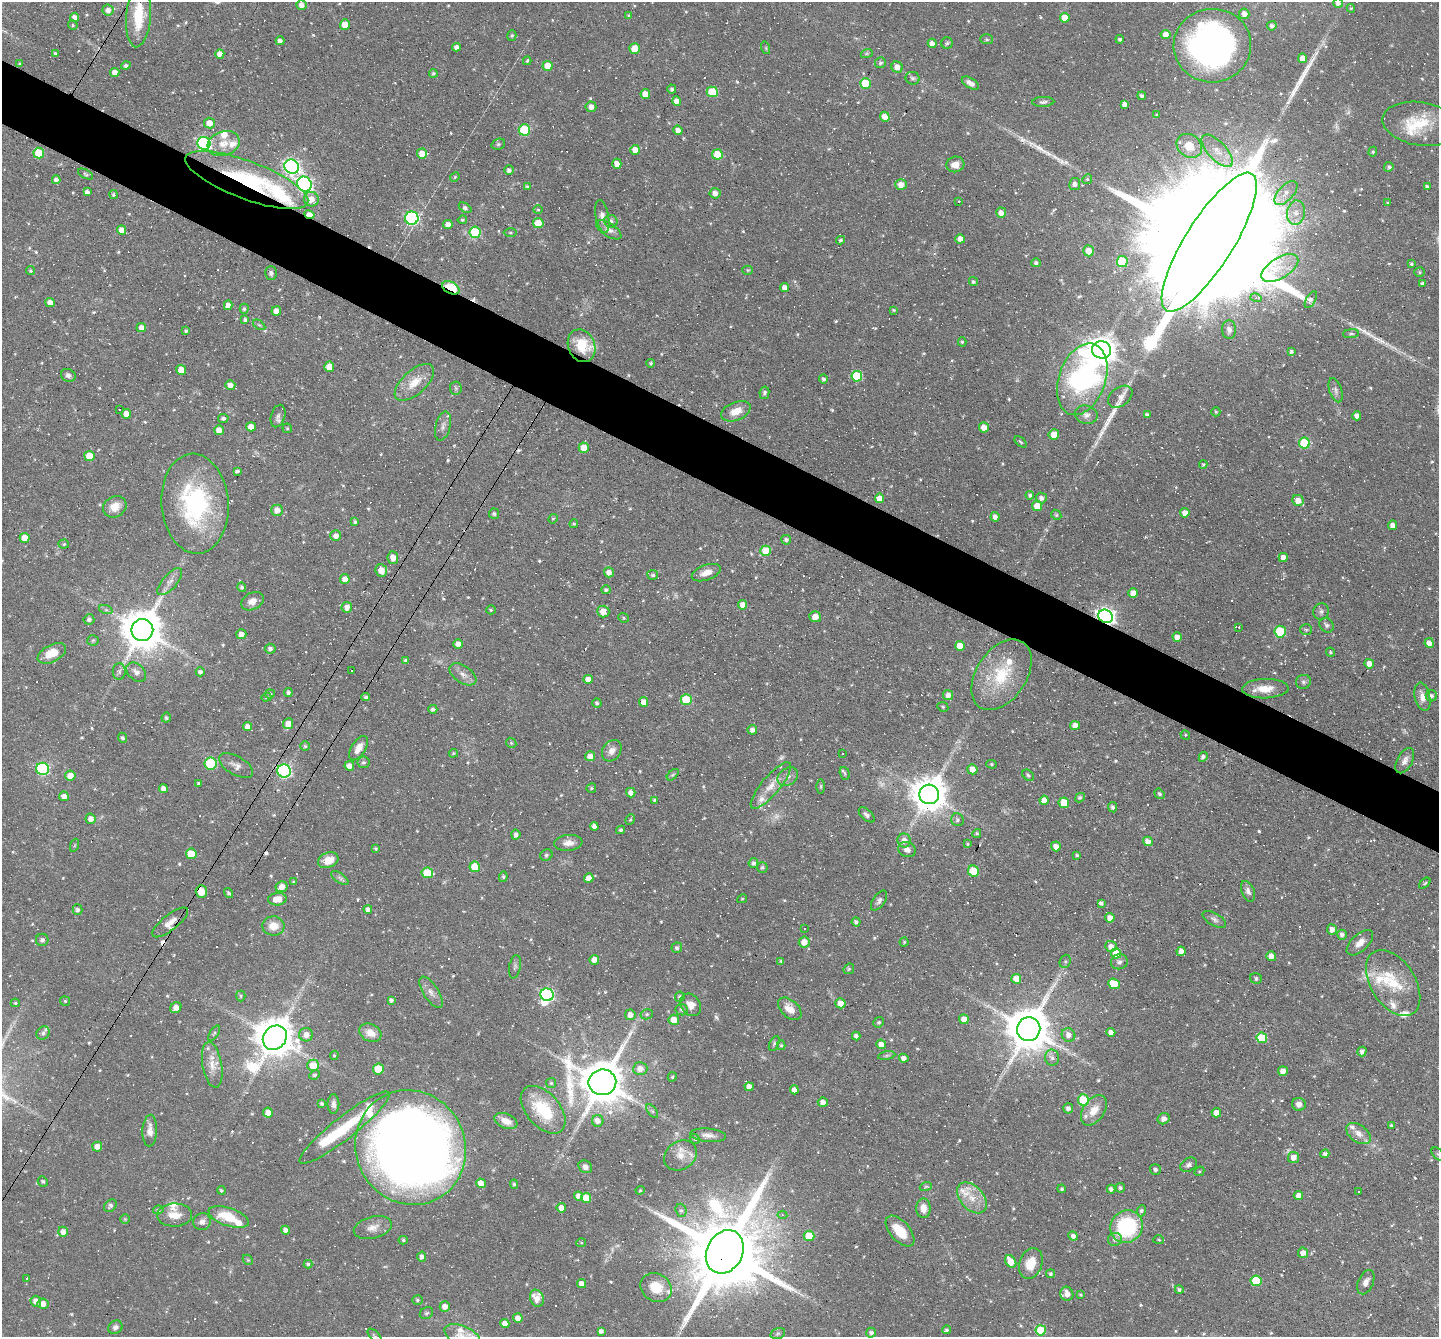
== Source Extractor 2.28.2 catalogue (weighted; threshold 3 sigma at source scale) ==
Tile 11 of 4 x 4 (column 3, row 3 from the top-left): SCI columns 2876-4312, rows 1614-2948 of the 5750 x 5760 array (HDU 1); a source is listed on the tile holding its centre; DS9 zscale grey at full resolution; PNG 1441 x 1339 px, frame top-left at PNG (2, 2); each listed source drawn as its Kron ellipse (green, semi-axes under 4 px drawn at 4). Shown black and unused: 5% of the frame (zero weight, under 4 of 7 exposures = <1% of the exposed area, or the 3 px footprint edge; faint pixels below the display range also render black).
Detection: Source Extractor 2.28.2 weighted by HDU 2 'WHT'; one run over the whole footprint, this tile lists its part. Background 0.0582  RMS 0.0036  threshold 0.0149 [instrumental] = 3 sigma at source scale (4.09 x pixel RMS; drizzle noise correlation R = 1.36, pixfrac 0.8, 0.05/0.05 arcsec/px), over >= 5 px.
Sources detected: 764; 5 too faint to see at this stretch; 2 inside a brighter object's white glare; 98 cosmic-ray / hot-pixel residue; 5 long thin detections or spike segments (spike, bleed or trail) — neither listed nor drawn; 26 inside a brighter listed object's ellipse — not listed separately; of the other 628, all 500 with FLUX_AUTO >= 0.392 (the completeness limit of this list) listed and drawn (128 fainter detections not listed), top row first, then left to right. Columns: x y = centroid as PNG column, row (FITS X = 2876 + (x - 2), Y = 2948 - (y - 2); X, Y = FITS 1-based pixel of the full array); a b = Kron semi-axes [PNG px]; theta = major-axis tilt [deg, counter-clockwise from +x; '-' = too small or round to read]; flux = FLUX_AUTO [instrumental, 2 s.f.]
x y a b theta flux
1338 3 5 5 - 1.3
302 5 5 5 - 1.7
1351 8 4 3 - 0.39
108 10 5 5 - 2.2
1244 14 5 5 - 2.4
629 16 4 3 - 0.52
75 17 4 4 - 1.9
139 17 31 12 85 13
1065 18 5 5 - 5.8
73 25 5 4 - 0.46
345 25 5 5 - 4.4
1272 26 4 4 - 1
1166 35 5 4 - 2.3
512 36 5 4 - 0.52
987 39 6 5 - 0.52
1120 39 4 4 - 0.65
280 41 4 4 - 1.4
932 43 5 4 - 1.8
947 43 6 5 - 0.61
1212 46 39 37 4 120
457 47 4 4 - 1.5
766 48 6 4 -72 0.42
634 49 5 5 - 6.4
867 53 6 4 19 0.48
55 54 4 3 - 0.47
220 54 5 4 - 2.5
1302 58 5 4 - 3
527 61 4 3 - 0.46
880 63 5 5 - 0.75
20 64 4 3 - 0.46
126 66 5 4 - 0.85
548 66 5 5 - 5.4
897 67 6 5 - 2.2
115 73 4 4 - 2.9
433 73 4 4 - 0.54
913 78 7 6 - 0.78
866 83 5 5 - 13
970 83 9 5 -31 1.6
672 89 4 4 - 0.84
712 92 5 5 - 14
645 94 5 5 - 3.6
1142 96 4 4 - 0.84
677 101 4 4 - 2.4
1043 102 11 5 1 0.92
1125 104 4 4 - 1.6
591 107 5 5 - 2.2
1157 115 3 3 - 0.48
885 117 5 4 - 2.7
209 123 5 5 - 3.2
1420 124 38 21 -9 14
524 130 5 5 - 20
678 130 4 4 - 1.9
204 143 6 6 - 54
224 143 16 12 19 4.8
498 144 7 5 21 0.66
1189 146 13 11 -35 5.4
635 150 5 5 - 3.1
1217 151 20 9 -47 4.2
1373 152 5 4 - 0.44
39 153 5 5 - 14
422 154 5 5 - 4
717 154 5 5 - 9.3
617 164 5 4 - 2.4
955 164 9 7 14 2.9
292 167 7 7 - 100
1389 167 5 4 - 0.78
509 170 5 4 - 1.1
85 174 8 4 -28 0.56
455 177 5 4 - 0.41
1087 179 5 4 - 0.44
56 180 4 4 - 1.6
247 180 65 19 -21 38
304 184 8 7 - 83
1075 184 6 5 - 1.1
901 185 6 5 - 2.9
527 186 4 4 - 0.42
1427 187 4 3 - 0.9
87 192 4 4 - 1.3
715 193 5 5 - 1.8
1286 193 15 7 47 2.4
113 194 4 4 - 0.48
311 199 7 7 - 3.7
959 201 3 3 - 1.3
1387 203 4 3 - 0.44
465 208 7 4 -34 0.87
538 210 4 4 - 0.44
1001 213 5 5 - 2.7
1296 213 12 9 81 2.8
309 215 5 4 - 3.4
602 217 16 6 -79 2
412 218 7 6 - 51
462 220 5 3 - 0.56
611 221 7 6 - 1.1
538 223 5 5 - 7.3
448 225 5 4 - 2.6
122 230 5 4 - 2.8
609 230 14 6 -33 2
475 232 6 5 - 23
510 232 6 3 0 0.47
960 239 5 4 - 2.7
840 240 4 4 - 0.53
1209 242 81 24 58 41000
1088 251 5 5 - 4
1122 262 5 5 - 17
1036 263 5 4 - 0.85
1411 264 4 4 - 0.5
1280 268 20 10 31 7.2
748 270 5 4 - 0.44
31 271 4 4 - 0.54
1420 272 5 4 - 0.5
271 273 7 6 - 0.9
973 282 5 4 - 0.75
1422 283 4 3 - 0.57
785 287 4 4 - 2.2
451 288 9 5 -26 20
1256 298 5 3 - 0.74
1311 300 9 4 62 0.99
50 303 5 4 - 2.6
228 305 4 4 - 2.3
244 309 5 4 - 0.57
894 310 4 3 - 0.43
276 311 5 4 - 2.8
245 320 4 3 - 2.3
259 325 7 3 -36 0.52
141 328 5 4 - 2
1229 330 9 7 -86 1.5
186 331 4 4 - 0.59
1351 334 8 4 6 0.68
962 342 4 4 - 0.51
582 346 17 13 -67 9.3
1101 350 9 8 - 460
1291 351 4 3 - 0.65
651 363 4 4 - 0.56
329 367 5 5 - 4.7
181 370 5 5 - 4.4
68 375 7 6 - 1.2
857 376 5 5 - 17
823 379 4 4 - 0.85
1082 379 37 23 70 82
414 382 24 12 42 6.3
230 385 5 5 - 1.9
456 388 6 6 - 0.65
1336 390 12 6 -71 1.3
764 393 6 5 - 0.78
1120 397 13 9 36 2.6
119 410 3 3 - 0.47
736 411 15 9 21 4.1
1216 412 4 4 - 0.42
126 414 5 5 - 3.1
1086 415 11 9 -12 1.9
1147 415 4 4 - 0.93
278 416 11 7 73 1.2
1357 416 4 4 - 1.9
223 418 5 4 - 0.85
443 426 15 7 75 1.7
251 427 5 4 - 3.1
984 427 5 5 - 3
287 428 5 4 - 0.42
219 430 5 5 - 3.3
1054 434 5 5 - 3.8
1021 442 7 3 -42 0.45
1304 443 5 5 - 20
584 448 5 5 - 4.6
89 456 5 5 - 6.9
1203 464 4 4 - 0.56
237 471 4 3 - 0.82
1030 495 4 4 - 0.78
879 498 4 4 - 3.1
1041 498 5 5 - 1.4
1298 500 5 5 - 3.2
195 504 50 33 -86 46
1037 506 5 5 - 4.9
115 507 12 10 30 4.4
277 510 6 5 - 2.9
1185 513 5 4 - 2.7
494 514 5 5 - 0.89
1056 515 5 4 - 0.5
995 517 5 4 - 1.7
553 519 5 4 - 0.42
355 522 3 3 - 0.72
574 524 4 3 - 0.43
1393 525 4 4 - 2.4
336 536 5 5 - 2.4
25 538 5 5 - 3.9
786 540 5 5 - 0.92
64 544 5 4 - 0.54
766 551 5 5 - 8.5
1283 557 5 4 - 2.3
393 558 6 5 - 2.9
381 570 6 5 - 4
609 572 5 5 - 2.1
706 573 15 7 20 3.6
653 575 5 5 - 0.76
345 579 5 5 - 2.9
170 582 17 7 49 2.4
242 587 5 4 - 0.79
606 590 5 4 - 0.73
1133 593 5 4 - 3.5
252 601 12 8 28 2.7
743 605 4 4 - 3
347 607 5 5 - 2.4
106 610 7 4 -18 0.69
491 610 5 4 - 0.6
603 611 6 6 - 3.8
1321 612 8 7 - 1
1105 616 7 6 - 150
815 617 5 5 - 3.6
623 618 5 4 - 0.49
89 619 5 5 - 1
1327 625 8 6 -48 0.99
1239 627 3 3 - 8.6
142 630 11 11 - 1100
1306 630 6 5 - 0.68
1280 632 6 5 - 18
241 634 5 5 - 2.6
1177 637 4 4 - 2.4
93 640 5 5 - 0.5
1429 643 5 4 - 2.3
458 644 4 4 - 2.2
960 646 5 5 - 5.2
270 649 5 5 - 1.1
1330 652 5 4 - 0.56
52 653 15 8 27 6.1
405 660 4 4 - 0.64
1369 664 5 4 - 2.8
351 670 3 3 - 1.8
119 672 8 6 89 1
136 672 11 8 -43 1.8
200 672 4 4 - 1.1
463 674 15 8 -34 2.4
1002 675 39 25 56 17
588 679 5 4 - 2.7
1303 682 7 7 - 0.9
1265 689 23 9 1 5.2
288 692 4 4 - 0.87
270 694 5 4 - 0.52
948 695 5 5 - 2.1
1431 696 5 5 - 0.93
266 697 5 4 - 0.45
366 697 4 3 - 0.59
1422 697 14 7 -77 2.6
686 700 5 5 - 15
644 702 5 4 - 2.8
597 703 5 4 - 0.83
943 707 5 4 - 0.48
433 709 4 4 - 0.9
166 718 5 4 - 0.87
288 724 5 5 - 3.4
1075 725 5 4 - 2.5
248 727 4 4 - 2.2
752 730 5 5 - 1.7
1185 735 5 4 - 0.43
122 738 5 4 - 0.88
511 743 5 4 - 0.44
305 746 5 5 - 0.47
359 748 13 7 58 3.4
612 751 11 9 53 2.4
453 753 5 3 - 0.44
843 753 3 2 - 0.4
590 756 5 5 - 3.2
1203 757 5 4 - 0.96
1405 761 14 7 61 1.8
364 762 6 6 - 0.77
210 763 6 6 - 23
991 764 5 4 - 0.55
236 766 19 9 -29 2.2
349 766 5 4 - 2.5
42 769 6 6 - 44
972 769 5 5 - 2.8
284 771 7 6 - 62
845 773 6 5 - 0.59
673 775 7 4 45 0.6
1028 775 6 4 -40 0.69
70 776 5 5 - 3.4
788 777 11 8 35 1.9
198 783 3 3 - 0.53
771 785 29 9 50 5
821 786 7 3 89 0.47
591 788 5 5 - 0.53
163 789 4 4 - 2.1
631 793 5 4 - 1.9
929 794 10 9 - 760
1159 794 5 4 - 0.73
64 796 5 5 - 2.5
1080 798 5 4 - 0.72
655 800 4 3 - 0.5
1044 800 4 4 - 3.1
1064 803 5 5 - 8.5
1113 807 5 4 - 0.96
867 815 9 5 -43 1.1
91 819 5 5 - 2.6
630 819 5 4 - 0.45
957 820 6 6 - 0.87
594 826 4 4 - 2.4
621 830 4 4 - 0.66
977 833 5 4 - 0.54
516 835 5 4 - 1.4
904 840 7 6 - 2.5
1148 841 5 4 - 2.9
568 843 14 8 5 2.6
967 844 3 3 - 0.4
75 845 7 4 70 0.45
1056 846 5 4 - 2.5
376 848 4 3 - 0.42
907 850 9 7 -27 1.9
191 854 5 5 - 10
546 855 6 5 - 0.64
1077 855 4 4 - 0.49
328 860 10 7 20 4.5
753 863 5 5 - 0.95
475 867 5 5 - 6.6
762 867 5 5 - 0.72
973 871 6 5 - 13
427 873 6 5 - 9.6
503 877 5 4 - 0.57
340 878 10 5 -36 0.98
589 878 5 4 - 2.9
294 882 4 3 - 0.45
1425 883 7 3 43 0.46
282 887 6 5 - 3
1248 891 11 6 -67 1.4
201 892 6 5 - 4.9
229 893 5 4 - 0.73
277 899 9 6 4 5.2
742 899 5 3 - 0.41
879 901 11 6 54 1.1
1101 903 4 3 - 0.96
368 909 4 4 - 1.3
78 910 5 5 - 0.91
1110 918 5 4 - 3
1214 919 13 6 -30 1.3
170 922 22 7 38 3.4
856 922 4 4 - 0.96
273 926 11 9 2 4.5
804 928 3 2 - 0.4
1332 929 5 5 - 2.2
1342 935 5 4 - 1.2
42 940 6 6 - 0.89
804 942 5 5 - 3.4
904 942 4 4 - 0.41
1360 943 16 8 43 2.7
1111 946 5 5 - 2.6
677 948 5 5 - 0.71
1181 951 5 4 - 2.4
1116 953 5 5 - 6.8
1271 956 5 5 - 2.2
594 960 5 5 - 3.2
781 961 4 3 - 0.62
1065 961 7 5 69 0.66
1119 962 8 7 - 1.3
515 967 12 5 80 0.87
849 969 6 4 46 0.45
1256 978 6 5 - 0.76
1016 979 5 5 - 4.6
1393 983 36 22 -57 14
1114 984 6 5 - 7.5
431 992 18 7 -57 2.4
547 995 6 6 - 54
241 996 5 4 - 0.51
680 997 5 4 - 0.72
391 1000 4 4 - 0.94
65 1001 5 5 - 0.44
15 1003 4 4 - 0.5
840 1003 5 5 - 3.1
691 1005 12 9 -53 3.2
176 1008 6 5 - 2.6
790 1009 14 8 -42 3.6
682 1010 6 5 - 0.91
647 1014 6 5 - 0.69
630 1015 5 5 - 2.3
964 1019 5 5 - 3.4
674 1020 5 5 - 4.7
879 1022 5 5 - 0.53
1029 1029 12 11 - 1300
1111 1032 4 4 - 2
43 1033 7 6 - 0.96
214 1033 8 3 56 0.54
370 1033 11 8 -28 3.5
306 1035 7 6 - 2.9
1068 1035 7 6 - 2.1
856 1036 4 4 - 1.1
275 1038 13 11 48 1000
1262 1038 5 5 - 12
774 1044 8 4 64 0.6
881 1044 5 4 - 2.7
781 1045 5 4 - 0.49
1362 1052 5 4 - 1.2
334 1055 5 4 - 0.4
887 1056 8 4 9 0.74
904 1058 5 4 - 1.6
1052 1058 8 7 - 1.2
212 1065 23 9 -80 4.4
313 1065 6 5 - 7.7
378 1069 5 5 - 11
640 1069 7 6 - 2.6
1283 1071 5 4 - 2.6
314 1075 5 4 - 0.7
672 1077 5 4 - 0.51
602 1082 14 13 - 1500
551 1083 5 5 - 0.59
749 1087 5 4 - 2.7
794 1090 4 4 - 1.9
1083 1100 6 5 - 17
823 1102 5 4 - 1.9
322 1104 4 3 - 0.62
333 1104 10 6 90 1.4
1299 1104 7 6 - 1.8
1068 1108 5 5 - 1.3
543 1110 28 16 -49 16
1094 1110 17 10 56 4.7
652 1111 8 4 -53 0.65
268 1112 5 5 - 3
1216 1113 5 4 - 2.7
1164 1119 6 5 - 1.4
506 1121 12 7 -23 3.1
598 1121 6 6 - 2.4
1391 1125 3 3 - 0.45
344 1128 56 11 38 18
150 1130 16 7 88 2.7
1358 1133 14 8 -35 2.6
708 1135 18 6 -5 1.9
695 1139 5 4 - 0.59
97 1147 5 5 - 2.7
411 1147 58 54 -62 540
1325 1154 4 4 - 1
1438 1154 8 5 -44 0.69
680 1155 17 14 35 4
1293 1157 5 5 - 2.6
1189 1165 9 6 33 1.1
585 1167 7 6 - 1.7
1155 1169 5 5 - 1
1199 1171 5 4 - 0.42
43 1181 5 5 - 0.66
481 1183 5 4 - 3.5
514 1184 4 4 - 0.57
926 1186 6 3 20 0.43
1120 1188 5 4 - 0.69
1062 1189 4 4 - 0.52
1111 1189 4 4 - 1.2
221 1190 4 4 - 0.54
640 1190 4 4 - 0.39
1358 1191 3 3 - 0.65
1298 1195 5 4 - 2.1
578 1196 5 4 - 2.2
586 1198 5 5 - 6.1
972 1198 18 11 -48 5.5
110 1206 7 5 47 1
561 1208 5 5 - 2.3
923 1208 10 7 90 3.7
158 1210 5 4 - 0.57
681 1210 7 5 -73 0.72
1141 1211 5 4 - 0.69
175 1215 17 11 2 5.3
782 1215 5 4 - 0.74
229 1217 21 9 -18 9.1
125 1219 5 5 - 0.48
202 1222 9 8 - 1.8
1126 1227 17 15 50 32
373 1228 19 11 15 3.2
286 1230 4 4 - 1.7
900 1231 18 9 -49 7.8
63 1232 5 5 - 1.9
809 1236 5 5 - 8.1
1073 1236 5 4 - 1.4
1115 1239 7 6 - 1.2
403 1240 4 4 - 0.48
1159 1240 5 4 - 0.39
581 1243 5 4 - 0.41
725 1252 22 18 62 5700
1303 1253 5 5 - 2.5
422 1257 5 4 - 1.2
248 1260 6 4 -44 0.4
1011 1261 7 5 -54 5.8
1031 1263 16 11 71 6.1
308 1264 4 4 - 0.63
1050 1274 4 4 - 0.68
27 1278 3 3 - 7.6
1256 1281 5 5 - 13
1366 1282 13 7 66 2
581 1284 5 4 - 2.2
656 1288 16 13 -33 8
1179 1290 4 4 - 0.77
1067 1294 7 6 - 2.7
1081 1295 4 4 - 0.4
537 1298 9 6 -69 4.2
417 1300 5 5 - 0.53
36 1301 5 5 - 2.6
43 1304 5 5 - 2.6
445 1307 5 5 - 2.6
426 1313 7 5 31 0.66
518 1318 5 4 - 2.3
505 1323 4 4 - 3
115 1327 7 6 - 1.2
946 1330 4 4 - 0.59
1041 1330 5 5 - 11
601 1331 4 4 - 1.2
778 1333 7 5 17 0.67
871 1333 5 4 - 0.95
374 1336 9 3 -45 0.45
462 1336 19 10 -23 4.4
Overlapping masked pixels (flux is a lower limit): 10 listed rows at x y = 247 180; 309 215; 1209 242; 451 288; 582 346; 1105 616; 284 771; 201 892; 170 922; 725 1252
Isophote crosses this tile's border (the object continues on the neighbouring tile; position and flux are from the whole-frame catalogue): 4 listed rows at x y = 1338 3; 1438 1154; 374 1336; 462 1336